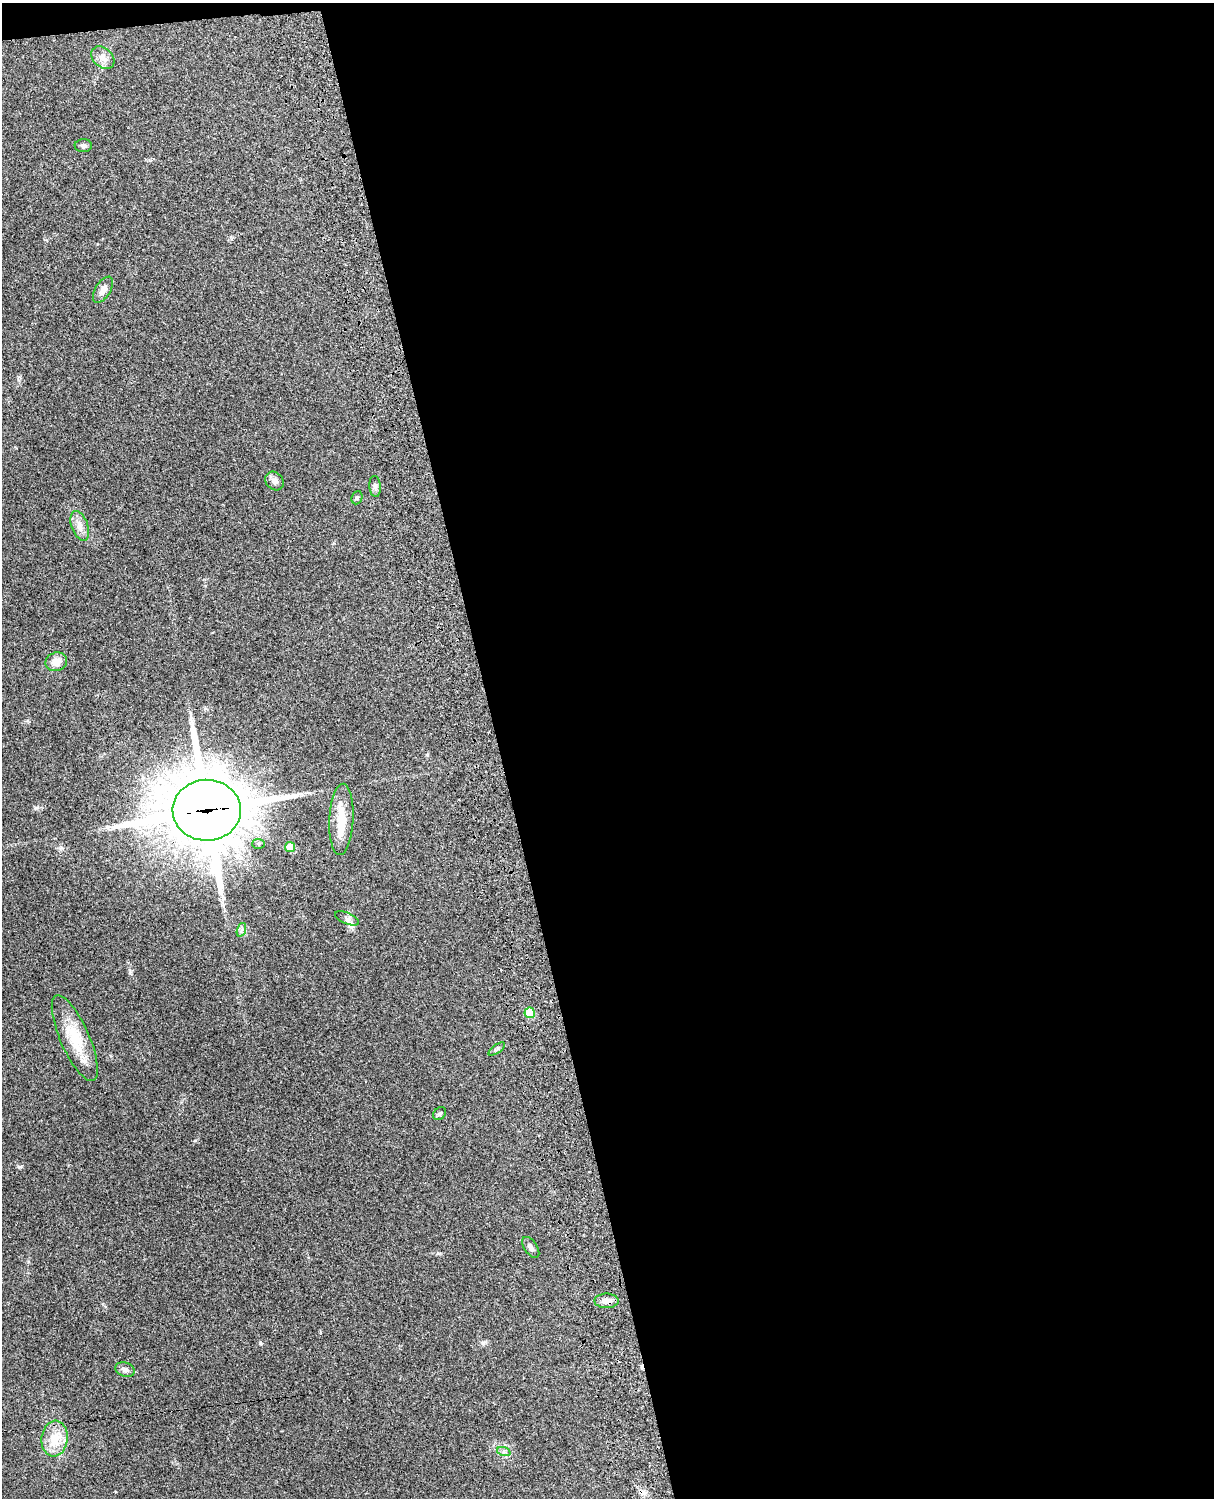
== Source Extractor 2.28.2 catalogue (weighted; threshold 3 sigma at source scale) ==
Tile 4 of 4 x 3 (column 4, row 1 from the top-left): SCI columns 3756-4967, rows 3155-4650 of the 5088 x 4928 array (HDU 1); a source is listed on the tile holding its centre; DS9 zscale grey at full resolution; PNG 1216 x 1500 px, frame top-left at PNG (2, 3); each listed source drawn as its Kron ellipse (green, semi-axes under 4 px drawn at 4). Shown black and unused: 59% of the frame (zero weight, under 3 of 4 exposures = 6% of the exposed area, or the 3 px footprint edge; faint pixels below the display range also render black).
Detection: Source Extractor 2.28.2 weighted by HDU 2 'WHT'; one run over the whole footprint, this tile lists its part. Background 0.258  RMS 0.009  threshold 0.0404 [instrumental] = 3 sigma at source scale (4.5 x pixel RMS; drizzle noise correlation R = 1.50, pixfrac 1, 0.05/0.05 arcsec/px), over >= 5 px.
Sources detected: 26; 2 cosmic-ray / hot-pixel residue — neither listed nor drawn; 1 inside a brighter listed object's ellipse — not listed separately; the other 23 listed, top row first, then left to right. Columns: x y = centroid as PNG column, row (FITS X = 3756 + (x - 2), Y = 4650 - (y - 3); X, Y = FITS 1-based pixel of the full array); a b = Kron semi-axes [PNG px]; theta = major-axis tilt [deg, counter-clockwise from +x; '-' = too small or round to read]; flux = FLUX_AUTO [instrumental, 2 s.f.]
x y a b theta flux
103 58 13 9 -41 6.5
83 146 8 6 2 2.4
103 290 15 7 58 5.7
274 481 10 8 -44 3.9
375 486 10 5 -85 2.6
357 498 7 5 68 1.5
80 526 15 8 -70 6.8
56 662 11 9 20 8.4
207 810 34 30 1 6800
341 819 36 12 87 21
258 844 6 5 - 1.6
290 847 5 5 - 16
347 918 13 5 -23 3
241 930 7 4 71 1.9
530 1013 5 5 - 25
75 1038 46 14 -66 30
497 1049 10 4 33 1.6
439 1114 7 5 43 2
531 1247 12 6 -55 3.1
606 1301 12 7 0 5.8
125 1369 10 7 -20 3.3
55 1439 18 13 83 19
504 1452 7 4 -19 1.8
Overlapping masked pixels (flux is a lower limit): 2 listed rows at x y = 207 810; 606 1301
Unlisted compact peaks at least as high as the median listed source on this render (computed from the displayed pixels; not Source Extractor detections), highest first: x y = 260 1343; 20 1167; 36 808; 483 1343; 130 973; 195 1140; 427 755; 438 1253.